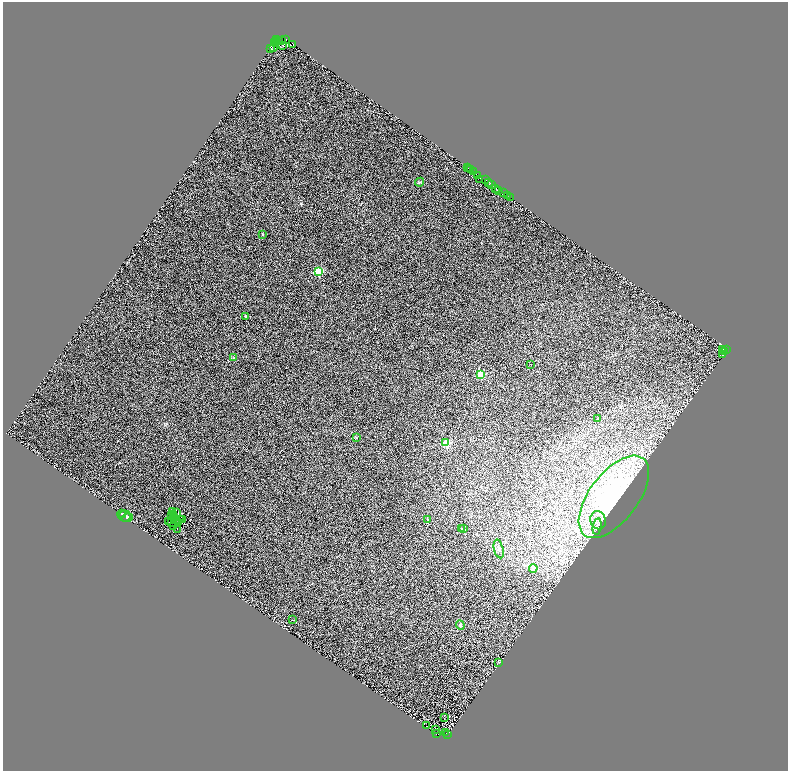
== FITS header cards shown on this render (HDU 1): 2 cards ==
NAXIS1  =                 1571
NAXIS2  =                 1537

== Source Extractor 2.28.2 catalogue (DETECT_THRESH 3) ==
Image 1571 x 1537 px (HDU 1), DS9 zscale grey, zoomed out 1/2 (1 PNG px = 2 x 2 image px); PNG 790 x 773 px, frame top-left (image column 2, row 1537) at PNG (3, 2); each listed source drawn as its Kron ellipse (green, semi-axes under 4 px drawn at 4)
Background 1.33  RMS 1.7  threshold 5.03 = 3 sigma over >= 5 px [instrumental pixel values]
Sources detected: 105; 35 cannot appear on this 1/2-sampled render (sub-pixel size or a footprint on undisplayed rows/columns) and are neither listed nor drawn; the other 70 listed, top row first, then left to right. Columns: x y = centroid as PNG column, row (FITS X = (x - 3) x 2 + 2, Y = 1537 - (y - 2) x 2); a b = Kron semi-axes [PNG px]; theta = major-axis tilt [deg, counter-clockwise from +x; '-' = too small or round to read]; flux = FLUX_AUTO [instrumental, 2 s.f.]
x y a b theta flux
276 39 3 3 - 5000
286 39 2 1 - 220
281 40 2 1 - 4000
275 41 2 1 - 230
274 43 2 1 - 1000
276 43 3 2 - 2600
292 44 3 2 - 3800
283 46 3 2 - 2500
274 47 2 1 - 370
271 48 3 1 - 8200
467 167 2 2 - 1800
469 169 2 1 - 43
470 169 2 1 - 340
474 172 2 2 - 8300
477 176 2 1 - 920
480 179 2 1 - 2600
485 180 2 1 - 17
420 182 4 3 - 280
488 182 3 1 - 1500
491 184 4 2 - 4000
495 188 3 1 - 2300
498 190 2 1 - 2200
503 192 2 1 - 330
507 195 2 1 - 2000
510 197 2 1 - 1000
263 234 2 2 - 820
318 272 3 3 - 20000
245 316 2 2 - 870
727 349 3 2 - 1400
723 350 3 2 - 1200
725 351 3 2 - 1600
722 355 3 1 - 290
234 358 4 3 - 280
531 364 2 1 - 62
480 375 3 3 - 15000
598 419 2 2 - 340
356 438 4 3 - 310
446 443 3 3 - 14000
614 497 48 24 53 49000
172 511 2 1 - 140
176 512 2 1 - 78
122 514 4 3 - 470
171 515 3 1 - 130
174 515 2 1 - 69
125 516 6 5 - 720
127 518 5 3 - 600
174 518 3 3 - 130
182 519 3 1 - 210
428 519 3 3 - 210
180 520 3 1 - 100
598 520 9 7 -77 2500
169 521 2 1 - 36
172 522 3 1 - 92
179 523 4 2 - 57
173 526 2 1 - 68
597 526 8 4 80 1000
462 528 3 2 - 180
464 528 3 2 - 150
177 529 2 2 - 130
499 549 9 4 -76 970
533 569 4 3 - 500
292 620 2 2 - 92
460 625 5 4 - 750
499 662 3 2 - 120
444 718 2 1 - 81
427 726 2 1 - 82
435 729 2 1 - 91
446 733 3 1 - 310
436 734 3 1 - 170
447 734 2 1 - 34
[35 sub-pixel or undisplayed-footprint detections neither listed nor drawn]